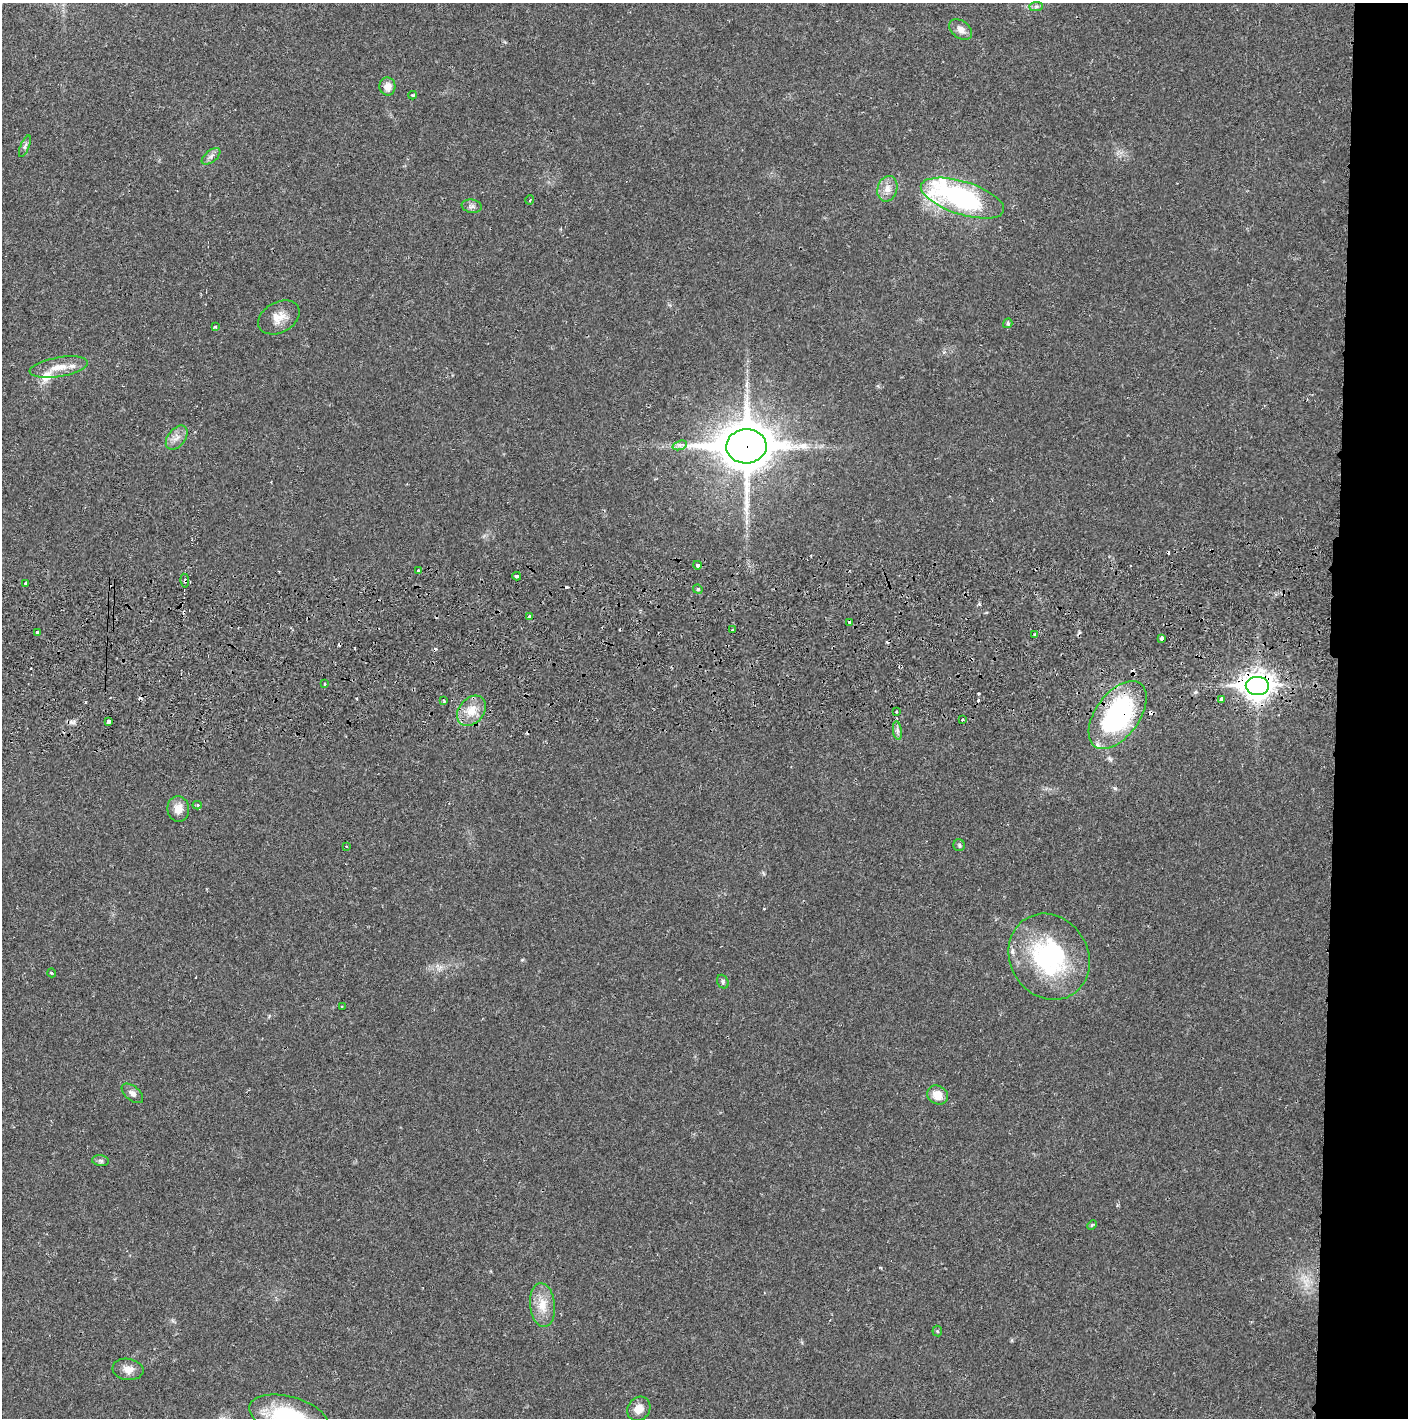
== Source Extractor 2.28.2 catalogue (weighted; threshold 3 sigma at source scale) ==
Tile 6 of 3 x 3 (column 3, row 2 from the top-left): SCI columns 2817-4222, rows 1471-2886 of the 4229 x 4360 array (HDU 1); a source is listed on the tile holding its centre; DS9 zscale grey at full resolution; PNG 1410 x 1420 px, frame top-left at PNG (2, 3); each listed source drawn as its Kron ellipse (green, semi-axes under 4 px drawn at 4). Shown black and unused: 5% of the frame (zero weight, under 2 of 3 exposures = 3% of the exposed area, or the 3 px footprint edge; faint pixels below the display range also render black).
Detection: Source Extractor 2.28.2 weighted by HDU 2 'WHT'; one run over the whole footprint, this tile lists its part. Background 0.0211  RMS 0.0035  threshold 0.0156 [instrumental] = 3 sigma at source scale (4.5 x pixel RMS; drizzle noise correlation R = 1.50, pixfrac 1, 0.05/0.05 arcsec/px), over >= 5 px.
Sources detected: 71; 1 inside a brighter object's white glare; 12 cosmic-ray / hot-pixel residue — neither listed nor drawn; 2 inside a brighter listed object's ellipse — not listed separately; the other 56 listed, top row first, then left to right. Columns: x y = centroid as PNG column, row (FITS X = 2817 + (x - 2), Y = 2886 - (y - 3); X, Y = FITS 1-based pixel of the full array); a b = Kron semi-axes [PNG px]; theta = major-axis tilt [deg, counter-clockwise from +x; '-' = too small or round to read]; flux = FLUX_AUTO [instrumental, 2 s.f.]
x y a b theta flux
1036 6 7 4 1 0.7
961 29 13 8 -37 2.4
387 86 9 8 - 2.9
412 95 4 4 - 0.37
25 146 11 4 67 0.96
211 156 11 6 39 1.4
887 189 13 10 75 2.9
962 198 43 16 -17 58
530 200 5 3 - 0.31
472 206 10 6 -10 1.1
279 317 22 15 28 4.8
1008 323 5 4 - 0.58
215 327 4 3 - 0.63
59 367 29 9 10 5.3
177 438 14 8 52 2.5
680 445 7 4 18 0.95
746 446 20 17 2 1500
697 565 4 3 - 1.3
418 571 3 3 - 0.78
517 576 4 3 - 3.2
185 581 7 3 -83 0.48
26 583 3 3 - 1.5
698 589 5 4 - 0.53
530 617 4 3 - 1.4
850 622 4 3 - 2.7
733 630 3 3 - 0.97
38 633 4 3 - 2.5
1035 635 3 3 - 0.56
1162 638 4 3 - 1.2
324 684 3 2 - 0.38
1257 686 11 9 -1 400
1222 699 4 3 - 15
444 701 4 3 - 0.43
471 711 17 12 49 5.6
897 712 3 2 - 0.51
1118 715 39 22 54 59
962 720 3 3 - 0.82
109 721 4 3 - 3.9
897 731 9 4 -81 1.1
197 805 4 4 - 0.69
178 809 13 11 -84 3.3
959 845 6 5 - 0.64
346 846 3 2 - 0.3
1049 957 44 39 -58 48
52 973 4 3 - 0.33
723 982 7 5 -64 0.73
342 1007 3 2 - 0.37
132 1093 12 7 -39 1.7
937 1095 11 9 -30 4.7
101 1161 8 5 -7 0.8
1092 1225 5 3 - 0.35
543 1305 22 12 -84 5.8
937 1331 5 5 - 0.43
128 1369 15 10 -7 2.9
639 1409 13 11 53 3.5
289 1417 40 20 -16 25
Overlapping masked pixels (flux is a lower limit): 6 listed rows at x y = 746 446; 185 581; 850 622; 1257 686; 1118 715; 1049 957
Isophote crosses this tile's border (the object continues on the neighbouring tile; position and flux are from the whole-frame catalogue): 1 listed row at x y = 289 1417